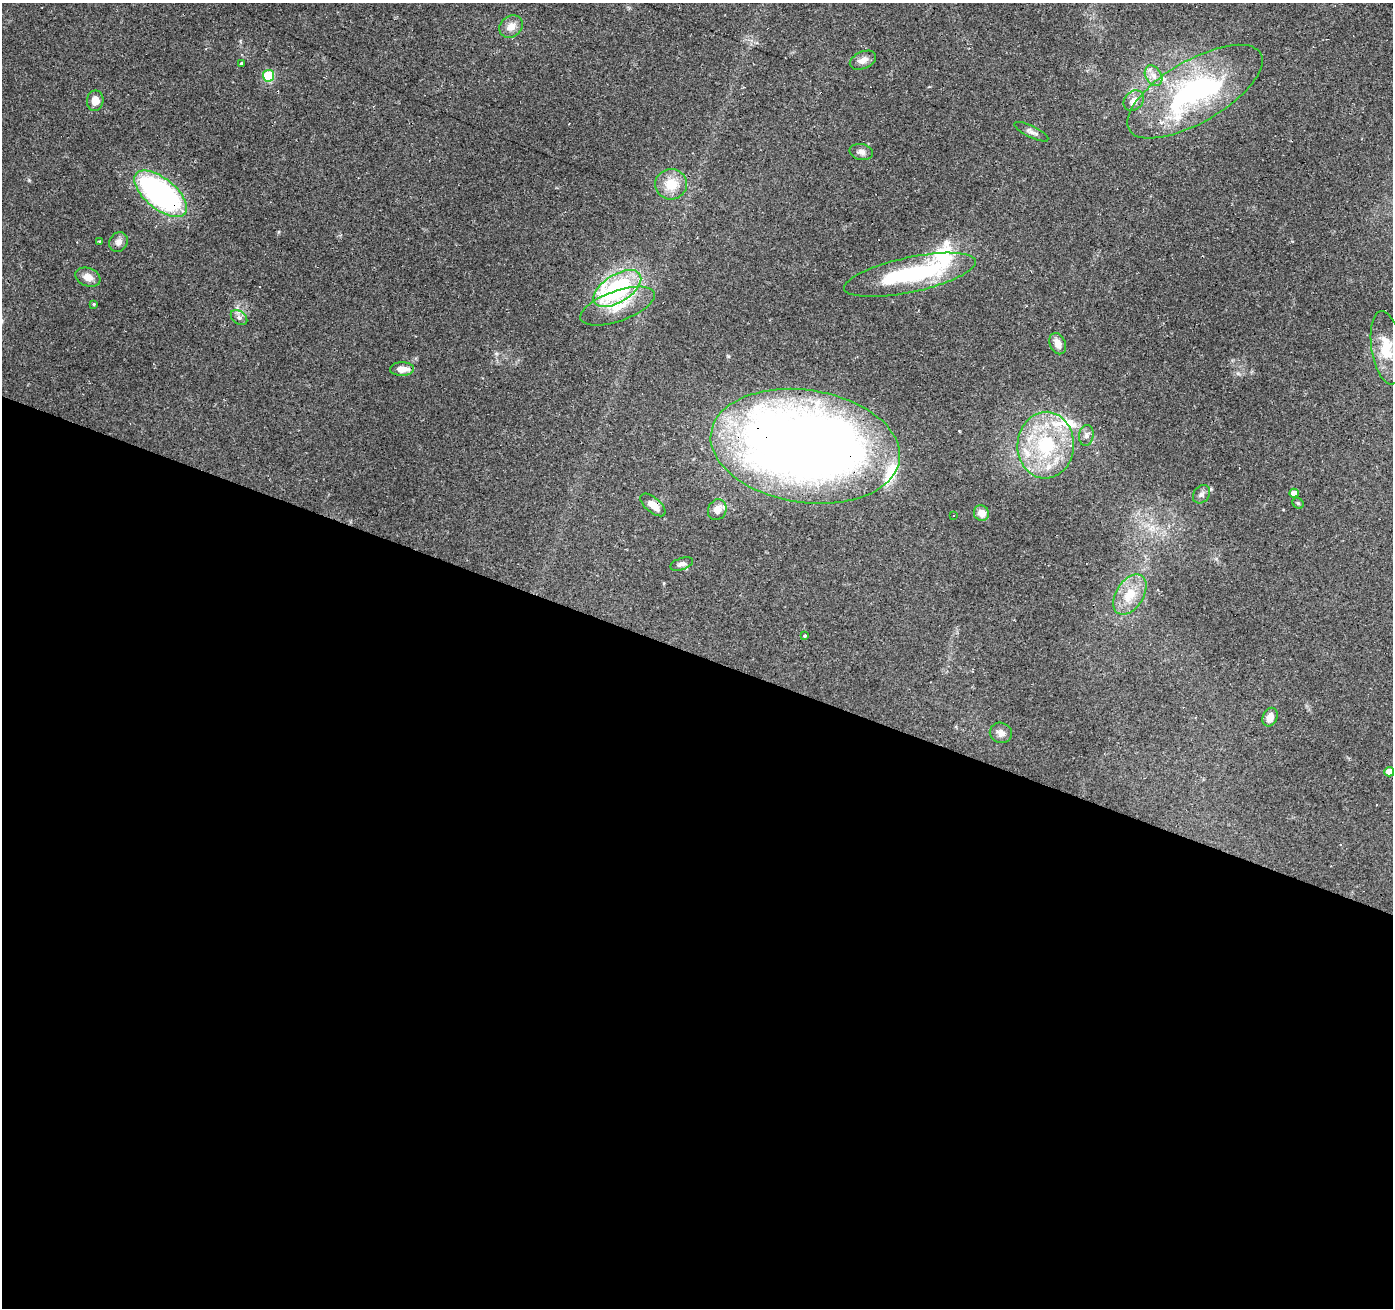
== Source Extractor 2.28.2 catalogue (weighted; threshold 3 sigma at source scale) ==
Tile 14 of 4 x 4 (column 2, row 4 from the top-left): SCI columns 1396-2786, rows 271-1576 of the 5568 x 5698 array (HDU 1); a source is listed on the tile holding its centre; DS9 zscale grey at full resolution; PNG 1395 x 1310 px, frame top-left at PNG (2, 3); each listed source drawn as its Kron ellipse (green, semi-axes under 4 px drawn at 4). Shown black and unused: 50% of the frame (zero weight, under 2 of 3 exposures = <1% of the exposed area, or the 3 px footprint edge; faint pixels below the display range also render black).
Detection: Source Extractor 2.28.2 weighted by HDU 2 'WHT'; one run over the whole footprint, this tile lists its part. Background 0.27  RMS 0.0078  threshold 0.0351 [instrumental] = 3 sigma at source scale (4.5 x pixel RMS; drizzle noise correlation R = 1.50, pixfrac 1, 0.0396/0.0396 arcsec/px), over >= 5 px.
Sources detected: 52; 2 inside a brighter object's white glare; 3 cosmic-ray / hot-pixel residue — neither listed nor drawn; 8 inside a brighter listed object's ellipse — not listed separately; the other 39 listed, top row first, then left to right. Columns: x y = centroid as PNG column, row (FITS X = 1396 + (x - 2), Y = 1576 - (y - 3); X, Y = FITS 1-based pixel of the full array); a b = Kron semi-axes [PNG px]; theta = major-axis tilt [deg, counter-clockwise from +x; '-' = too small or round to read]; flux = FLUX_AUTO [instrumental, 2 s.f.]
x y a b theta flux
511 26 12 10 36 6.8
863 60 14 8 24 5.4
242 64 3 2 - 1.5
268 76 6 5 - 53
1154 76 11 8 -58 5.4
1195 92 76 31 30 150
95 101 10 8 80 7.6
1134 101 11 9 45 6.7
1031 132 19 6 -26 3.5
861 152 12 8 -10 3.5
671 184 16 15 - 16
161 194 31 15 -39 190
99 242 3 3 - 1.7
118 242 10 9 - 4.4
910 275 67 17 12 83
88 277 13 9 -21 6.7
617 288 27 13 32 100
94 304 4 3 - 0.78
618 306 39 15 19 21
239 317 9 6 -38 2.7
1058 344 11 7 -67 6.5
1387 348 37 15 -81 24
402 369 12 7 1 7.7
1086 435 10 7 82 3.2
1046 445 33 28 87 69
805 446 95 56 -9 1100
1294 493 5 4 - 6.1
1201 494 10 7 51 2.8
1298 503 6 5 - 1.2
653 505 15 7 -40 8
717 510 10 9 - 7.2
981 513 8 7 - 7.2
954 515 3 2 - 0.78
682 564 12 6 19 3.1
1130 594 22 13 58 19
805 636 3 3 - 1
1270 717 10 7 66 6.3
1001 733 11 10 - 4.7
1389 772 5 5 - 6.6
Overlapping masked pixels (flux is a lower limit): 3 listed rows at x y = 161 194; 805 446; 653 505
Isophote crosses this tile's border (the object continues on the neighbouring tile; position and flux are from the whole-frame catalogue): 1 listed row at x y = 1387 348